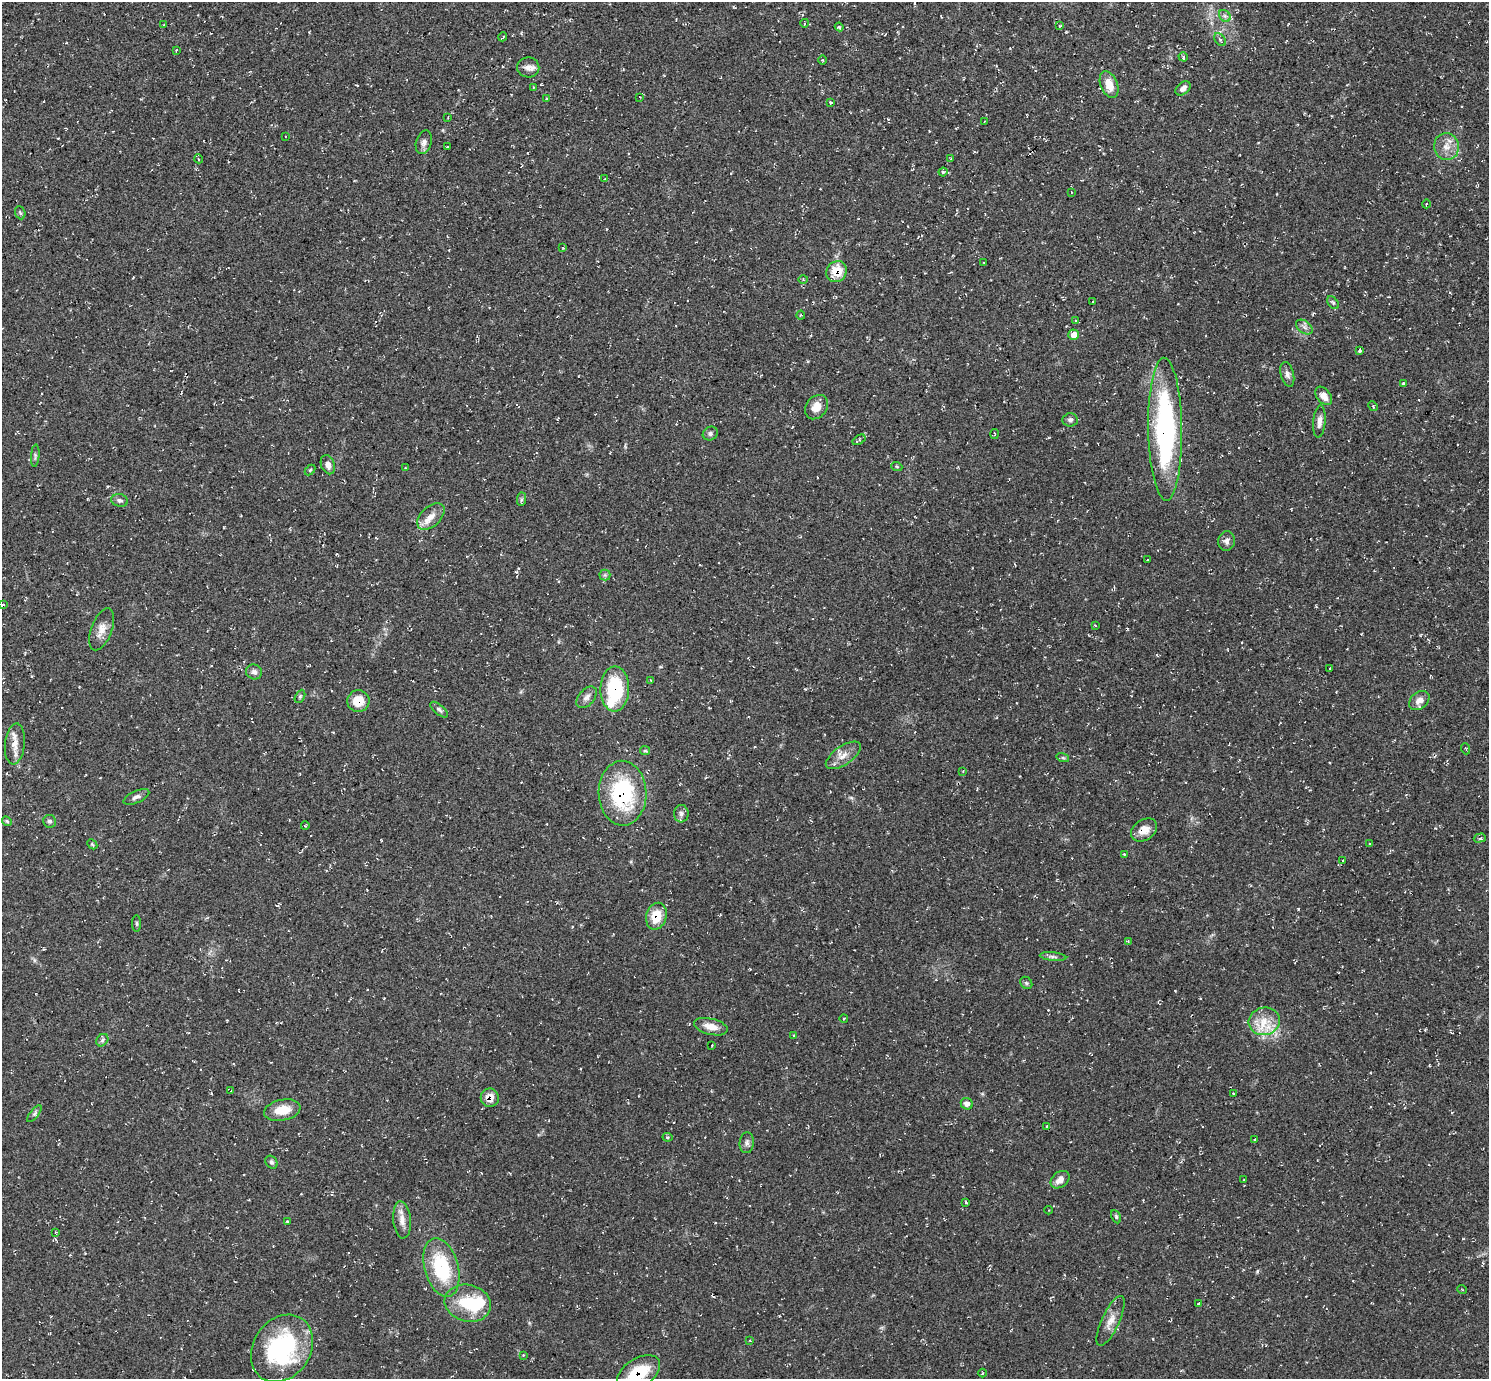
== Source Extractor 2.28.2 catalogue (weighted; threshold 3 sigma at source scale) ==
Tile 10 of 4 x 4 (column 2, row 3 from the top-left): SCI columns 1488-2974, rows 1529-2905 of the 5952 x 5956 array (HDU 1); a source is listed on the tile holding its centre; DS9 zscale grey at full resolution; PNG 1491 x 1381 px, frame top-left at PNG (2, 2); each listed source drawn as its Kron ellipse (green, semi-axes under 4 px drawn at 4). Shown black and unused: <1% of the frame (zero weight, under 2 of 3 exposures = <1% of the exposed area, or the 3 px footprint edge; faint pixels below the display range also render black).
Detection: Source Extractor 2.28.2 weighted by HDU 2 'WHT'; one run over the whole footprint, this tile lists its part. Background 0.055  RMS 0.008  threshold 0.0362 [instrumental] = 3 sigma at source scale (4.5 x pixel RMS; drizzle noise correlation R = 1.50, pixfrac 1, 0.05/0.05 arcsec/px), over >= 5 px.
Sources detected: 141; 1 inside a brighter object's white glare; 4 cosmic-ray / hot-pixel residue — neither listed nor drawn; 3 inside a brighter listed object's ellipse — not listed separately; the other 133 listed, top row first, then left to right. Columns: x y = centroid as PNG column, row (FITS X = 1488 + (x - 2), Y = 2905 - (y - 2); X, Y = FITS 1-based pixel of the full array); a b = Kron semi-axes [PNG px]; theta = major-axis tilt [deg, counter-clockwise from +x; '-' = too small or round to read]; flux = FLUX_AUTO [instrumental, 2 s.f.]
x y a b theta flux
1225 16 7 5 -44 2
805 23 4 3 - 0.73
164 25 3 3 - 0.65
1060 26 4 3 - 0.68
839 27 4 3 - 1.5
503 37 4 2 - 1.1
1220 40 7 4 -53 1.8
176 50 3 3 - 0.54
1183 57 5 4 - 1.1
822 60 4 3 - 0.7
528 67 11 10 - 5.1
1109 84 14 8 -67 11
534 87 3 3 - 0.77
1183 88 8 5 42 3.5
640 97 2 2 - 0.47
546 98 4 3 - 0.8
830 102 3 3 - 1
448 118 3 2 - 0.52
984 122 3 2 - 0.93
285 136 2 2 - 0.59
424 142 12 7 73 3.7
447 147 3 3 - 5.3
1446 147 13 12 - 8.7
199 159 4 3 - 0.76
951 159 3 2 - 1.1
943 172 4 4 - 1.1
605 179 4 3 - 0.93
1071 192 3 2 - 0.45
1426 204 4 3 - 0.66
20 213 7 5 -67 1.3
563 248 3 3 - 0.74
984 263 4 2 - 0.57
836 272 11 10 - 19
803 280 5 3 - 0.82
1092 302 3 3 - 1.6
1333 303 7 4 -54 1.4
801 315 4 4 - 0.87
1076 321 4 3 - 1.1
1304 327 9 6 -37 2.9
1074 335 5 5 - 7.2
1359 350 3 3 - 2.9
1287 374 13 6 -75 3.2
1403 383 3 2 - 0.97
1324 396 10 6 -54 6.8
1373 406 5 4 - 0.91
816 407 13 10 52 9.1
1070 420 7 6 - 2.5
1319 422 16 6 85 4.5
1165 429 71 17 -89 170
710 433 8 6 29 2.2
995 434 5 3 - 0.78
859 440 7 4 33 1.3
35 456 11 3 86 1.4
328 465 10 6 -68 4
897 467 5 3 - 0.8
405 468 3 3 - 0.75
310 470 6 4 45 0.98
521 499 7 4 89 1.4
120 500 8 6 -12 2.1
431 516 16 9 43 7.7
1227 541 10 8 80 3.2
1147 560 3 3 - 0.95
605 575 5 5 - 1.4
3 605 4 2 - 0.92
1095 625 3 2 - 0.56
102 629 22 10 69 8
1330 668 2 2 - 0.85
254 672 8 7 - 3.3
650 680 3 2 - 0.53
615 689 22 14 89 51
300 696 7 4 63 1.3
586 697 13 7 48 3.7
1419 700 11 8 39 6.1
358 701 11 11 - 15
439 710 10 5 -41 2.1
15 744 20 10 84 8.5
1466 749 5 3 - 0.83
645 751 5 4 - 1.1
843 755 20 9 34 8.2
1063 758 6 4 -18 1.2
963 771 3 3 - 0.68
622 793 32 24 -89 75
136 797 14 6 24 3.3
681 814 9 7 85 2.9
7 821 5 4 - 1
50 821 6 6 - 2
305 826 4 2 - 0.65
1144 830 14 10 34 8.5
1480 838 6 3 16 1.6
92 844 6 4 -45 1
1370 844 3 2 - 0.6
1124 854 3 3 - 0.82
1343 861 3 3 - 1.2
656 916 13 10 75 18
137 923 8 4 -90 1.2
1128 941 4 3 - 0.79
1053 957 13 4 -5 2.3
1026 983 7 5 -46 1.3
844 1018 4 2 - 0.68
1264 1021 15 14 - 14
711 1027 17 8 -14 9
794 1035 3 3 - 0.89
102 1040 7 5 47 1.9
712 1045 3 2 - 0.63
231 1091 4 2 - 0.61
1233 1094 3 3 - 0.75
490 1098 9 9 - 9.6
967 1104 6 5 - 3.8
282 1110 18 10 11 13
34 1114 10 4 50 1.8
1047 1126 3 2 - 0.7
667 1137 5 4 - 1.2
1255 1139 3 2 - 0.66
747 1143 10 7 85 3
271 1162 7 5 -50 1.7
1060 1180 10 7 37 5.9
1244 1180 2 2 - 0.5
966 1202 4 2 - 0.77
1049 1210 4 3 - 0.65
1116 1217 7 4 -65 1.2
402 1220 18 9 -85 7
287 1222 3 2 - 0.81
55 1232 4 3 - 0.57
441 1268 30 16 -75 53
1462 1289 5 3 - 0.71
468 1303 23 18 -14 30
1198 1304 3 3 - 2.9
1111 1321 27 9 65 8.7
750 1341 3 2 - 0.51
282 1348 36 28 56 99
523 1355 3 3 - 0.79
638 1373 24 14 33 33
982 1373 4 3 - 0.84
Overlapping masked pixels (flux is a lower limit): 6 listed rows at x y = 836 272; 615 689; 622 793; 656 916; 490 1098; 638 1373
Isophote crosses this tile's border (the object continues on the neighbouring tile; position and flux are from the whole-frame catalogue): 1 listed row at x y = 638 1373
Unlisted compact peaks at least as high as the median listed source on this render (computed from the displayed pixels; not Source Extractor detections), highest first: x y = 1257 1272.